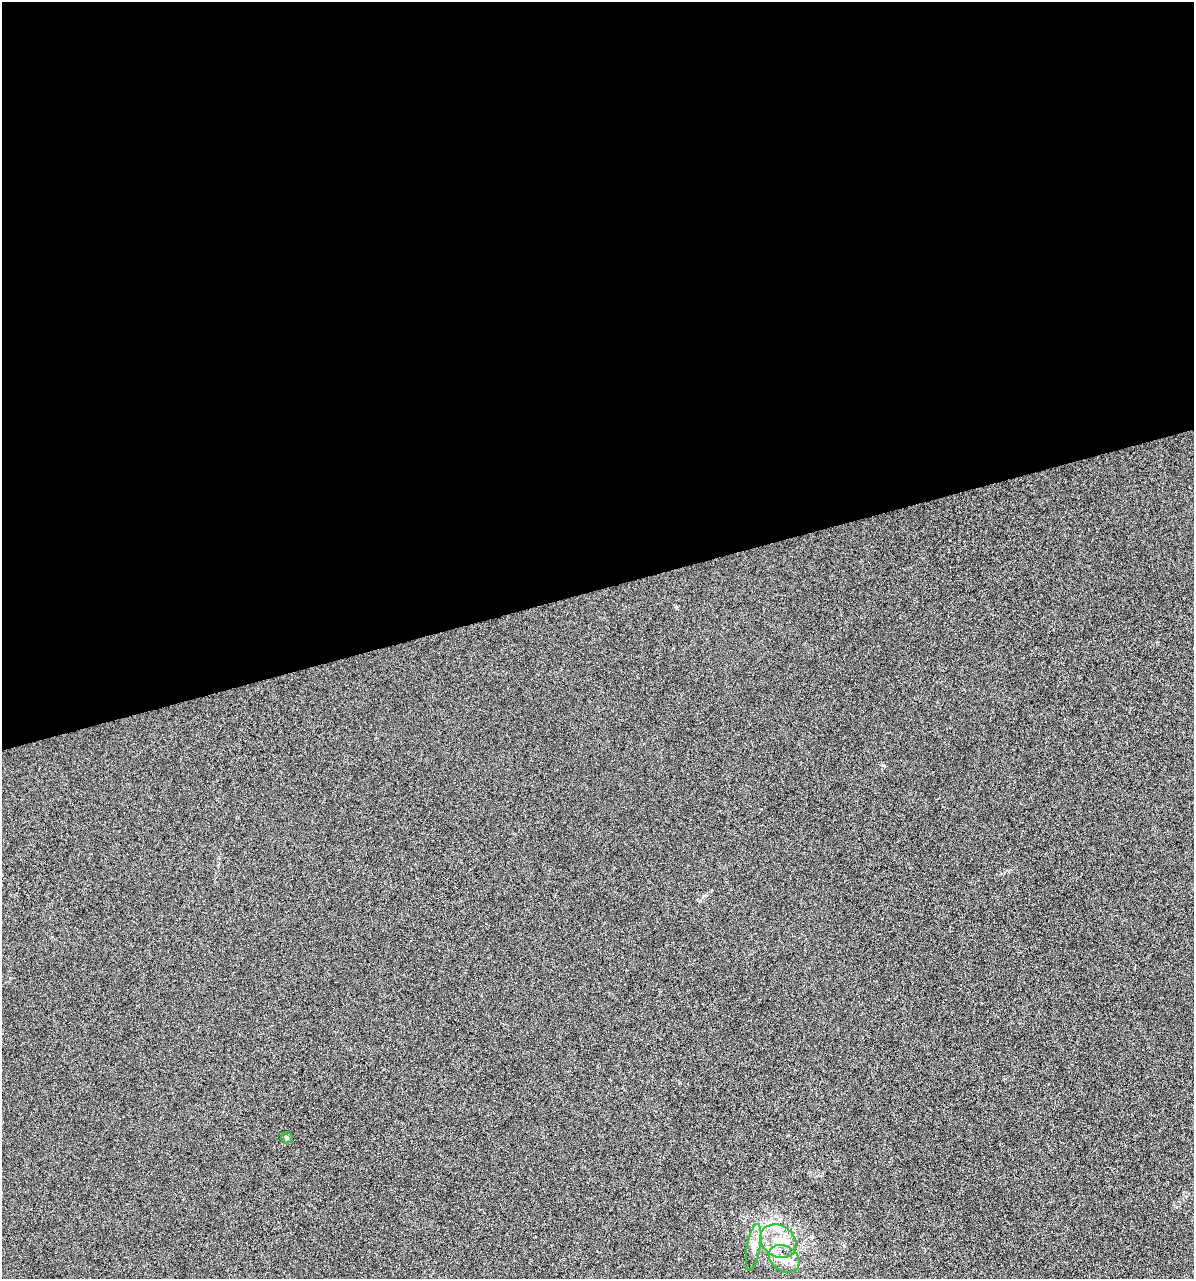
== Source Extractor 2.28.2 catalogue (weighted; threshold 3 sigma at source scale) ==
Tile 2 of 4 x 4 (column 2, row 1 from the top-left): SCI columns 1285-2476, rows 3831-5107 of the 4903 x 5108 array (HDU 1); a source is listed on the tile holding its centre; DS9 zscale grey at full resolution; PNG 1196 x 1281 px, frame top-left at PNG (2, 2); each listed source drawn as its Kron ellipse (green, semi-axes under 4 px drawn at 4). Shown black and unused: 46% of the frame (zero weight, under 3 of 6 exposures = <1% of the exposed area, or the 3 px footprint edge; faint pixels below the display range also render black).
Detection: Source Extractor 2.28.2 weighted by HDU 2 'WHT'; one run over the whole footprint, this tile lists its part. Background 4.23e-04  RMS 0.0027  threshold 0.0109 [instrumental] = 3 sigma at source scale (4.09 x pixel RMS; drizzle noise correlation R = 1.36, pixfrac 0.8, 0.0396/0.0396 arcsec/px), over >= 5 px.
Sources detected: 5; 1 inside a brighter listed object's ellipse — not listed separately; the other 4 listed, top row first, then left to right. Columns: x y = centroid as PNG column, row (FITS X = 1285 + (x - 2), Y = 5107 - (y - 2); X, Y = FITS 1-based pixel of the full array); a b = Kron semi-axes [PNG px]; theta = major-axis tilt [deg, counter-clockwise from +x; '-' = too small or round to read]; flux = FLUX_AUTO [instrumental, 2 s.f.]
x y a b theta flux
287 1138 5 5 - 0.36
778 1241 19 15 -35 6.1
754 1247 24 6 80 2.2
784 1259 16 12 -33 3.3